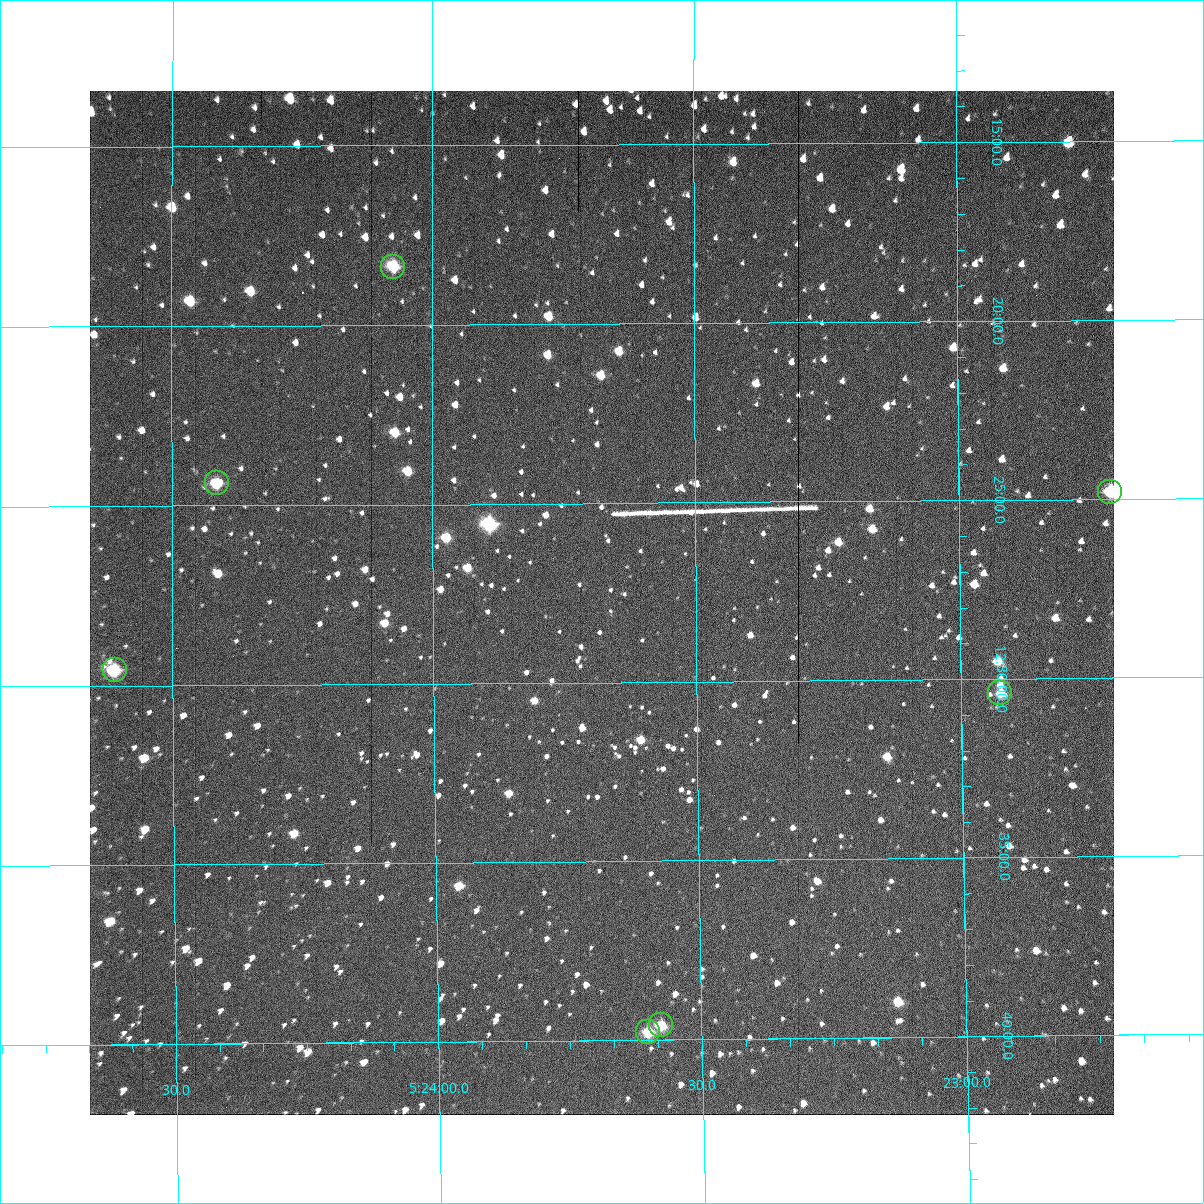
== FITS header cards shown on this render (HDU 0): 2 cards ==
NAXIS1  =                 1024 /fastest changing axis
NAXIS2  =                 1024 /next to fastest changing axis

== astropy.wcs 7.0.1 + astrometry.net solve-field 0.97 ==
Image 1024 x 1024 px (HDU 0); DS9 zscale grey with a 90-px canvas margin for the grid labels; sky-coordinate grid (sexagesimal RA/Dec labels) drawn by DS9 from the SOLVED WCS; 7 Tycho-2 reference stars matched to detected sources circled (green)
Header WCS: RA---TAN-SIP/DEC--TAN-SIP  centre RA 05:23:41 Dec +12:28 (80.92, +12.46 deg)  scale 1.67 arcsec/px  FOV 28.5' x 28.6'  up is -180 deg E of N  parity flipped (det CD > 0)
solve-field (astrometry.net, Tycho-2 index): VERIFIED the header's WCS against the Tycho-2 star catalogue (7 matches, 0 conflicts) and refined it, rather than solving blind
Solved WCS: RA---TAN-SIP/DEC--TAN-SIP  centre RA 05:23:41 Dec +12:28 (80.92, +12.46 deg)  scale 1.67 arcsec/px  FOV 28.5' x 28.6'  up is -180 deg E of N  parity flipped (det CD > 0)
The solver's refit moves the header's centre by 3.6 arcsec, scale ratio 0.9999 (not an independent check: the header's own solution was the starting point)
Tycho-2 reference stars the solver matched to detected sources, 7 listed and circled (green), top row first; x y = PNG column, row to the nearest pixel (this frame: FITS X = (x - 90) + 1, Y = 1024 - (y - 91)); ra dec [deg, ICRS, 3 dp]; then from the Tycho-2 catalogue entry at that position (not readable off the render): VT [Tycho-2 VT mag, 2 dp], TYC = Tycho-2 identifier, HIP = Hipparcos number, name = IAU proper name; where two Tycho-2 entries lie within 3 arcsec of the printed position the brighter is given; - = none
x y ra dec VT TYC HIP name
393 267 81.018 +12.306 11.04 708-1070-1 - -
217 483 81.103 +12.406 11.50 708-519-1 - -
1110 492 80.679 +12.413 11.58 708-1806-1 - -
115 670 81.153 +12.493 11.07 708-171-1 - -
1000 693 80.732 +12.507 11.96 708-490-1 - -
661 1025 80.894 +12.660 11.98 708-1980-1 - -
648 1032 80.900 +12.663 11.55 708-1166-1 - -